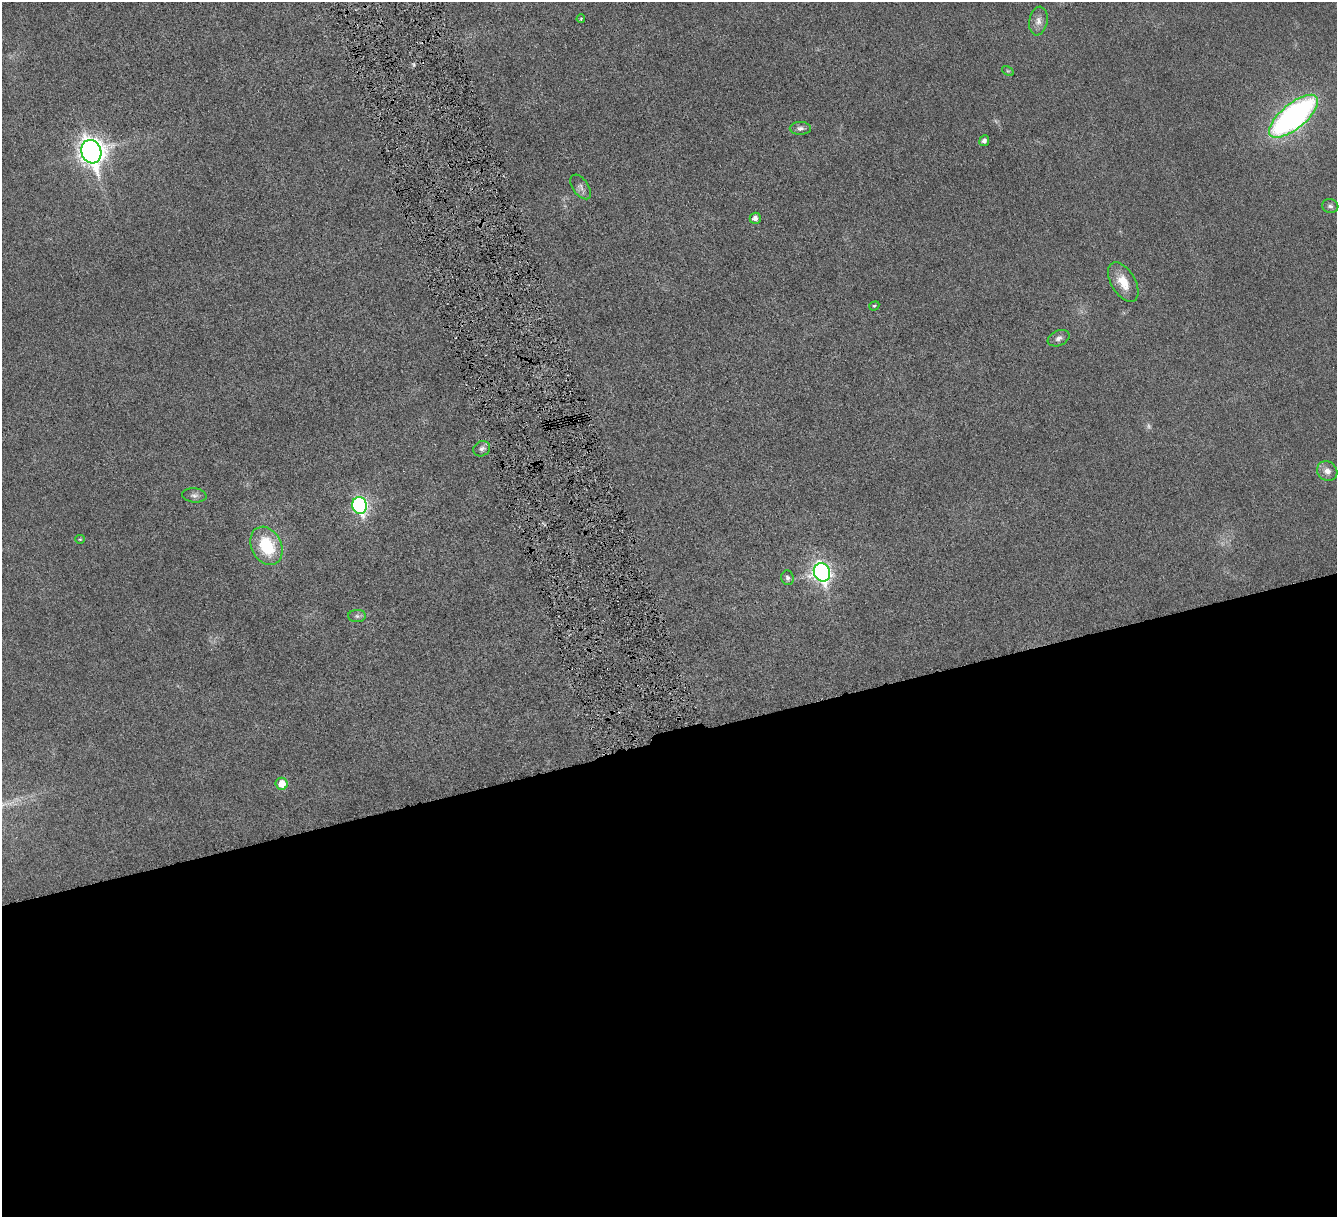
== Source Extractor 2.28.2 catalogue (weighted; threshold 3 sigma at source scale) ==
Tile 15 of 4 x 4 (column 3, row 4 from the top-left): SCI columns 2679-4013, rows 283-1497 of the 5353 x 5300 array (HDU 1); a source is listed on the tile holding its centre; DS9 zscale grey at full resolution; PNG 1339 x 1219 px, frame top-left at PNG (2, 2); each listed source drawn as its Kron ellipse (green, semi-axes under 4 px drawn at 4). Shown black and unused: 39% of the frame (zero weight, under 4 of 8 exposures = <1% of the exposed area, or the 3 px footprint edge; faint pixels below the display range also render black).
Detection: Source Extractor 2.28.2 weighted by HDU 2 'WHT'; one run over the whole footprint, this tile lists its part. Background 0.0252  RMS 0.0048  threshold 0.0198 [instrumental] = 3 sigma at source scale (4.09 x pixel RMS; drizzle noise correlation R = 1.36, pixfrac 0.8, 0.05/0.05 arcsec/px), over >= 5 px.
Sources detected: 25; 2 too faint to see at this stretch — neither listed nor drawn; the other 23 listed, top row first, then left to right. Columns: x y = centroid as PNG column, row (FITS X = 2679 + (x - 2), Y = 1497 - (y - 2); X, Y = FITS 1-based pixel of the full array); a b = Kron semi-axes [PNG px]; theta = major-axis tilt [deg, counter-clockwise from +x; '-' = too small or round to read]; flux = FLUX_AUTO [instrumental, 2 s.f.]
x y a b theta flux
581 19 4 3 - 0.43
1038 21 14 9 81 3.2
1008 71 6 4 -32 0.59
1294 116 30 12 40 150
800 128 10 6 -1 1.7
984 141 5 5 - 1.5
91 152 12 10 -72 450
581 187 14 8 -55 2
1330 206 8 7 - 1.4
755 218 5 5 - 2.3
1123 282 22 12 -59 7.9
874 306 5 4 - 0.64
1059 338 11 7 23 2
482 449 9 7 28 1.7
1327 471 10 9 - 2.8
194 495 12 7 -5 1.7
360 505 9 7 -74 97
80 539 5 4 - 0.45
267 546 20 15 -64 21
822 572 9 8 - 180
788 578 7 6 - 1.6
357 616 9 6 -1 1.3
282 784 6 6 - 6.8